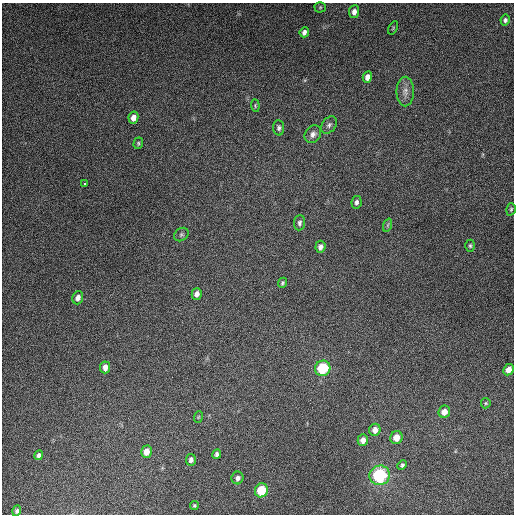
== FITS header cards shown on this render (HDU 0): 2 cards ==
NAXIS1  =                  512
NAXIS2  =                  512

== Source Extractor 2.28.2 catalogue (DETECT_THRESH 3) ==
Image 512 x 512 px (HDU 0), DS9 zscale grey, 1 PNG px = 1 image px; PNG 516 x 516 px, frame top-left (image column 1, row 512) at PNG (2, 3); each listed source drawn as its Kron ellipse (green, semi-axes under 4 px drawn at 4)
Background 4980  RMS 310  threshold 938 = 3 sigma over >= 5 px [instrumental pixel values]
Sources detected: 43; all 43 listed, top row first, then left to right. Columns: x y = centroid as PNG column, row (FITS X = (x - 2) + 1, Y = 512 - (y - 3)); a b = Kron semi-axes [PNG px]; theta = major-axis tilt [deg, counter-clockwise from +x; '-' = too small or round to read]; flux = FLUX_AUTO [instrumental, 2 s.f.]
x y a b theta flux
320 7 5 5 - 2.6e+04
354 12 6 5 - 1.0e+05
505 20 5 4 - 4.5e+04
393 28 7 3 59 1.9e+04
304 32 5 4 - 7.3e+04
367 77 5 4 - 1.2e+05
405 92 15 8 90 1.4e+05
255 105 6 4 -84 2.4e+04
133 118 6 5 - 1.5e+05
329 125 10 6 53 7.2e+04
279 128 8 5 -85 5.1e+04
313 134 9 7 52 9.5e+04
138 143 6 4 72 2.9e+04
84 184 3 3 - 4.4e+04
356 202 6 5 - 6.1e+04
511 209 6 4 73 3.2e+04
299 223 7 5 84 5.7e+04
388 225 7 4 71 3.4e+04
181 235 8 6 37 4.8e+04
470 246 6 4 -90 3.4e+04
320 247 6 5 - 8.4e+04
282 283 5 4 - 3.1e+04
197 294 6 5 - 9.7e+04
78 298 7 5 70 1.1e+05
105 367 6 5 - 1.5e+05
323 368 8 7 - 1.1e+06
508 370 6 5 - 1.6e+05
486 403 5 5 - 2.8e+04
444 412 6 5 - 1.8e+05
198 417 6 3 71 2.2e+04
375 430 6 5 - 1.3e+05
396 438 7 6 - 2.3e+05
363 440 6 5 - 1.3e+05
146 452 6 5 - 1.8e+05
217 454 5 4 - 5.3e+04
39 455 5 4 - 6.8e+04
191 460 6 5 - 6.9e+04
402 465 5 4 - 4.0e+04
380 475 10 9 - 1.7e+06
238 478 6 6 - 7.0e+04
261 490 7 6 - 7.1e+05
194 506 4 4 - 2.9e+04
17 511 5 4 - 4.5e+04